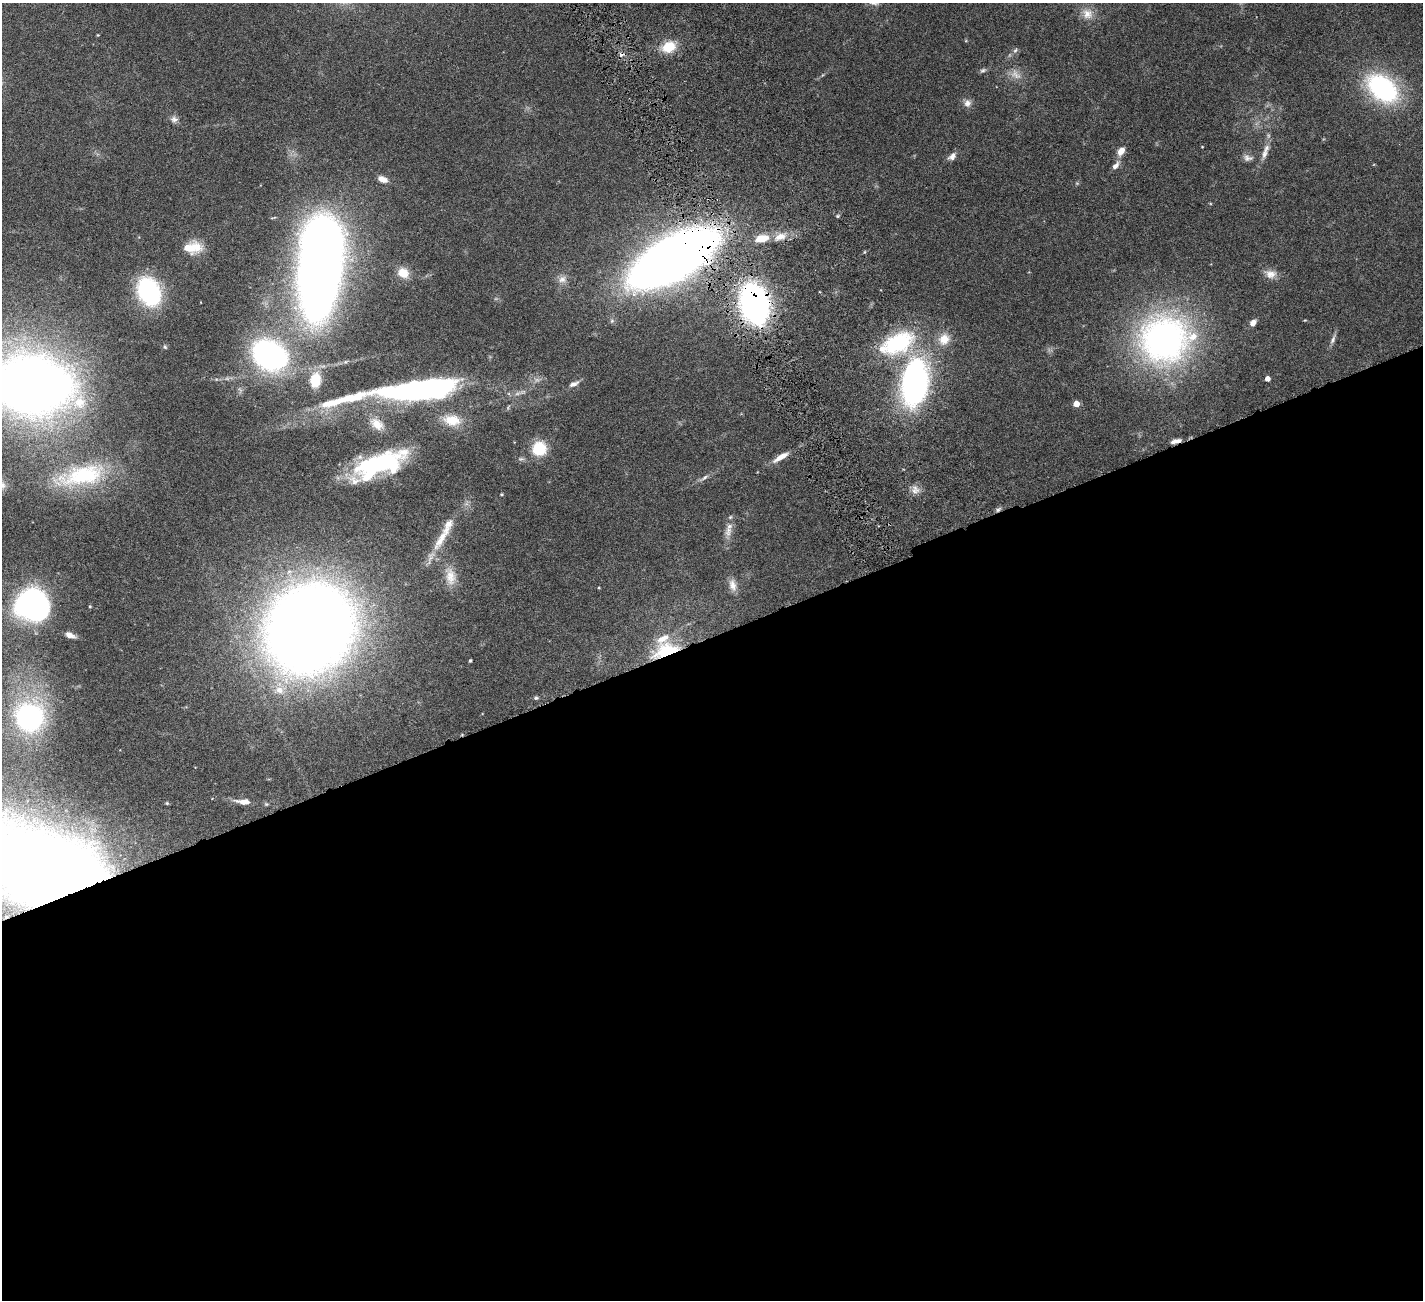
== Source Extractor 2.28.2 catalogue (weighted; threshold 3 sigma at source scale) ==
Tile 15 of 4 x 4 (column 3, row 4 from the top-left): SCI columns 2845-4265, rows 297-1594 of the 5741 x 5679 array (HDU 1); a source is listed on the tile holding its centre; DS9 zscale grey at full resolution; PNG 1425 x 1302 px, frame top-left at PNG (2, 3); no overlay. Shown black and unused: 51% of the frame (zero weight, under 4 of 8 exposures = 2% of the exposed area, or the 3 px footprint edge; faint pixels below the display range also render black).
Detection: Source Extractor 2.28.2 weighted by HDU 2 'WHT'; one run over the whole footprint, this tile lists its part. Background 0.0766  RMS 0.0028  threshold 0.0113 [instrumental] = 3 sigma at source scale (4.09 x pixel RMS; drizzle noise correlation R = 1.36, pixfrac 0.8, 0.05/0.05 arcsec/px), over >= 5 px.
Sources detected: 81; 1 too faint to see at this stretch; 3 inside a brighter object's white glare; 2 cosmic-ray / hot-pixel residue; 1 long thin detection or spike segment (spike, bleed or trail) — not listed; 5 inside a brighter listed object's ellipse — not listed separately; the other 69 listed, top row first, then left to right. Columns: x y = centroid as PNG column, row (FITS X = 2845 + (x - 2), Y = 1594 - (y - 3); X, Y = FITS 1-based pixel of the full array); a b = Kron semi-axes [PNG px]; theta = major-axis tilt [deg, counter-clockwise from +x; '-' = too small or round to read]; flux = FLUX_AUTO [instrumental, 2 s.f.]
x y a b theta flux
1087 14 16 14 -32 3.1
98 35 3 3 - 0.19
669 47 17 13 22 5.3
1015 50 8 5 61 0.64
983 70 9 5 28 0.57
1382 88 39 25 -38 32
967 103 10 9 - 1.4
174 119 10 9 - 1.1
1202 147 3 3 - 0.17
1121 151 9 6 58 2.7
1264 154 15 7 74 1.6
952 156 12 7 42 1.3
1248 158 14 9 -11 1.4
1116 165 12 6 50 1.3
383 179 13 8 -22 1.8
838 216 5 4 - 0.32
780 237 17 10 21 3
761 238 17 9 8 4.5
192 247 23 13 4 5.5
673 258 56 23 30 450
319 272 58 26 86 460
403 273 13 11 -32 3.3
1271 274 16 11 -13 2.3
562 279 12 10 13 1.6
149 291 21 15 -65 42
754 303 27 17 -74 110
1253 323 7 6 - 1.7
944 339 17 15 56 3.8
1165 339 61 58 13 82
1333 339 16 5 68 0.98
898 343 42 25 26 23
165 347 6 6 - 0.43
269 355 33 25 -31 54
1267 379 4 4 - 1.9
315 380 16 11 84 5.8
915 383 37 20 83 84
574 384 14 6 23 1.3
31 385 44 30 -5 490
416 391 55 15 8 95
1076 404 4 4 - 4
452 420 24 14 -9 5.3
377 424 21 13 -36 3.7
1176 441 14 5 13 1.4
539 448 15 15 - 7.9
781 457 20 6 31 2.7
379 464 55 19 18 31
81 475 74 27 12 27
704 478 14 4 37 0.87
2 485 12 10 -78 1.8
915 490 12 11 - 1.7
502 494 5 4 - 0.25
728 532 15 10 74 2.1
441 539 41 11 60 6.5
450 576 27 14 -81 4.6
733 585 17 9 -75 2
599 588 4 3 - 0.2
90 606 4 4 - 0.23
40 607 29 18 82 36
310 629 56 48 52 600
70 635 13 6 -22 1.4
666 650 37 17 17 12
470 661 3 3 - 0.37
279 690 16 13 12 3.8
536 698 6 5 - 0.45
29 717 18 17 - 65
243 802 19 7 -4 2.5
167 803 5 4 - 0.33
266 804 6 5 - 0.38
44 868 72 41 -20 640
Overlapping masked pixels (flux is a lower limit): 5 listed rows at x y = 673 258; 754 303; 1176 441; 666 650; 44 868
Isophote crosses this tile's border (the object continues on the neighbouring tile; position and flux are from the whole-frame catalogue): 3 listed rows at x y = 31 385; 2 485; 44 868